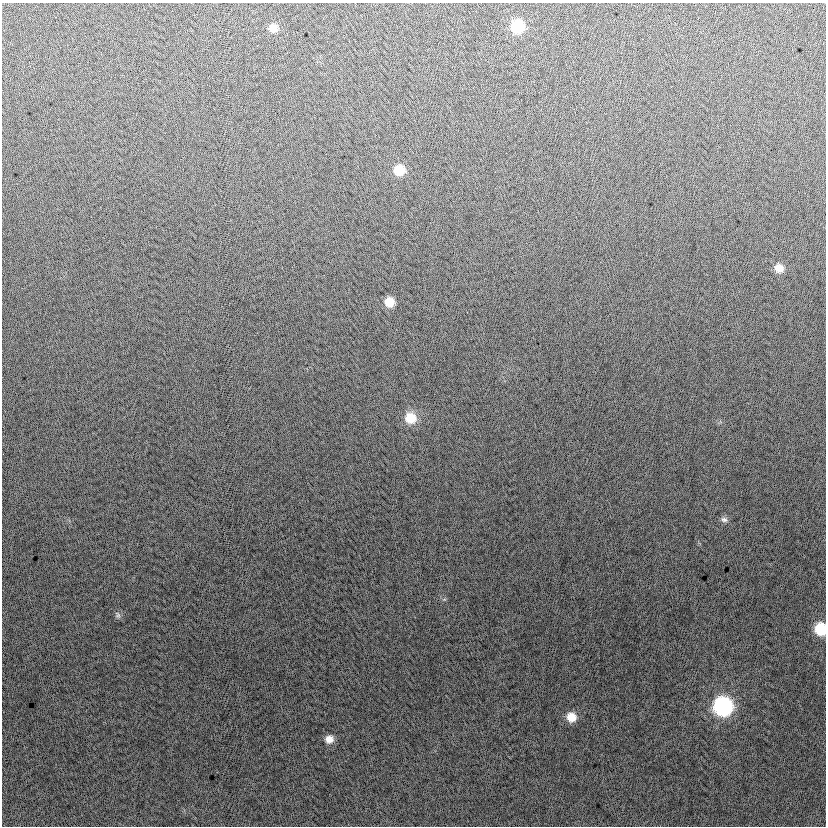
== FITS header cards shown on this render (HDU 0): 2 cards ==
NAXIS1  =                  824
NAXIS2  =                  824

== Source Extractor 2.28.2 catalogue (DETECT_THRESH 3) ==
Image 824 x 824 px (HDU 0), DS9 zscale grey, 1 PNG px = 1 image px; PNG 828 x 828 px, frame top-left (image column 1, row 824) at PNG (2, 3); no overlay
Background 2.17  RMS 13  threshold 38.3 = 3 sigma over >= 5 px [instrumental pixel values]
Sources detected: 12; all 12 listed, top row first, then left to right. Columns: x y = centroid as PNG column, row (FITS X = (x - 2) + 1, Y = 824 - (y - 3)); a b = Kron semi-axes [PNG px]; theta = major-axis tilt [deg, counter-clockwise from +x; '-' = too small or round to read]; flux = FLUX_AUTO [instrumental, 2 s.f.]
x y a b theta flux
517 26 10 10 - 39000
273 28 10 9 - 7900
399 170 10 10 - 17000
779 268 10 9 - 8400
389 302 9 9 - 12000
410 418 13 12 - 17000
724 519 9 7 -22 3000
118 615 11 6 -66 2500
820 629 10 9 - 33000
723 706 11 11 - 180000
571 717 11 10 - 13000
329 739 10 9 - 7400
At the frame edge (FLAGS 8, measured only in part): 1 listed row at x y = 820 629